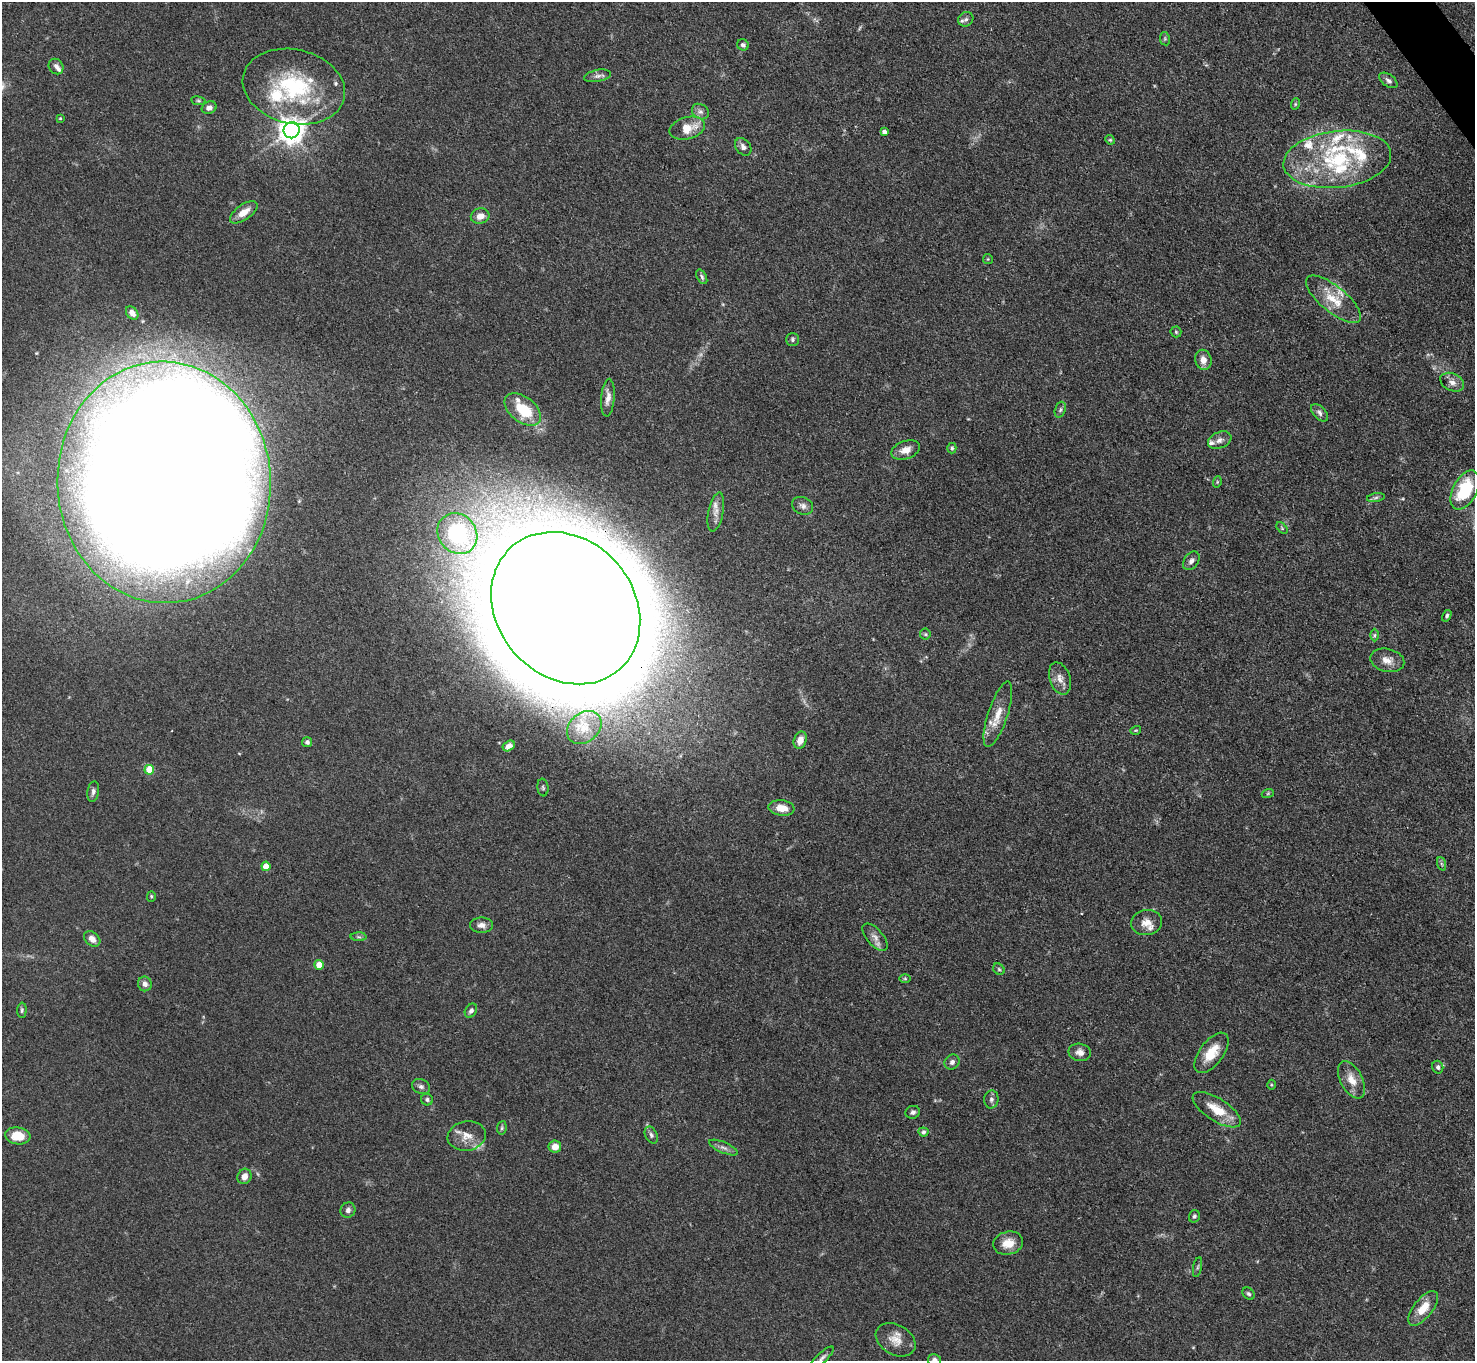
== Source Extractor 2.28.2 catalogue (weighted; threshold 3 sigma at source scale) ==
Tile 10 of 4 x 4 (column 2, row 3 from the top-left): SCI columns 1476-2948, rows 1658-3016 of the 5898 x 5892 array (HDU 1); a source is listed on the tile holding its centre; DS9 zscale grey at full resolution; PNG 1477 x 1363 px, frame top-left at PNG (2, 2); each listed source drawn as its Kron ellipse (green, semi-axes under 4 px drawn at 4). Shown black and unused: <1% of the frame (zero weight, under 3 of 4 exposures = <1% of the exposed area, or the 3 px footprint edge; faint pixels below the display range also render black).
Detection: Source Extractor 2.28.2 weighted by HDU 2 'WHT'; one run over the whole footprint, this tile lists its part. Background 0.0607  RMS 0.0053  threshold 0.0238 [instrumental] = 3 sigma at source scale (4.5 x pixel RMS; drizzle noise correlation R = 1.50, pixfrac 1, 0.05/0.05 arcsec/px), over >= 5 px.
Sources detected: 120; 1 too faint to see at this stretch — neither listed nor drawn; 16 inside a brighter listed object's ellipse — not listed separately; the other 103 listed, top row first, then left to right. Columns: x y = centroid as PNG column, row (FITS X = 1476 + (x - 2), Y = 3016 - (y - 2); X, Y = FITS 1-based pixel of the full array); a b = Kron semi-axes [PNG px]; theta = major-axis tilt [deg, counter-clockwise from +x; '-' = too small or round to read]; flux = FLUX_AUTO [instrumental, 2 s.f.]
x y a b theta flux
966 19 8 7 - 1.8
1165 39 7 5 -80 0.81
743 45 6 5 - 1.2
56 66 8 7 - 2
598 76 13 6 11 2.1
1388 80 10 6 -35 1.9
294 87 52 37 -13 57
198 101 7 4 -8 0.89
1295 104 6 3 72 0.64
209 108 8 6 25 2.5
700 112 9 7 -35 2.1
60 118 4 4 - 0.45
687 128 18 11 15 9.9
292 130 8 8 - 600
884 132 4 4 - 2.1
1110 140 5 4 - 0.67
743 147 10 7 -51 2.1
1337 159 54 28 7 54
244 212 16 7 35 6
480 216 9 7 11 4.6
988 259 5 5 - 0.56
702 277 8 4 -62 1.1
1333 299 34 13 -39 13
132 313 7 5 -51 3.1
1176 332 5 5 - 0.86
793 339 6 6 - 1.1
1203 360 10 8 -76 4
1452 382 12 8 -25 3.3
608 398 19 6 86 4.2
523 409 21 12 -38 21
1060 410 8 5 71 1.2
1319 413 10 6 -47 1.9
1220 440 12 8 24 2.7
952 448 5 4 - 0.84
906 450 15 9 19 4.9
164 482 121 107 -87 5400
1217 482 6 3 73 0.64
1465 490 21 12 62 30
1376 498 9 4 9 1.3
803 506 11 8 -26 2.4
716 512 20 7 78 4.2
1282 528 7 4 -46 0.71
457 534 21 19 -50 62
1191 561 10 7 54 2.3
566 608 82 68 -49 10000
1447 616 6 4 61 0.92
925 634 5 5 - 0.91
1375 635 6 4 89 0.92
1387 660 17 11 -13 5.2
1060 678 16 10 -72 4.6
998 714 34 10 72 9.2
584 727 19 14 41 8.1
1136 730 5 3 - 0.53
800 740 9 6 71 4.9
307 742 5 5 - 1.5
509 746 6 5 - 2.4
149 770 5 5 - 16
543 787 9 5 -82 1.3
93 792 10 6 80 1.8
1268 793 6 4 19 0.73
781 808 13 7 -7 7
1442 864 7 4 -70 0.87
266 866 4 4 - 6.6
151 896 5 4 - 0.67
1147 923 15 12 7 5.1
481 925 11 7 0 2.9
359 937 8 4 -1 1
875 937 16 8 -49 3.5
92 939 9 6 -41 3.7
319 965 5 4 - 8.2
999 969 6 5 - 0.96
905 979 6 4 -1 0.67
145 984 7 7 - 2.5
22 1010 7 4 89 1
471 1011 7 5 55 1.7
1080 1052 11 8 -11 3.2
1211 1053 24 11 53 11
952 1062 8 7 - 1.9
1438 1067 6 5 - 1.5
1351 1080 20 11 -63 7.3
1271 1085 5 3 - 0.53
421 1087 9 7 -23 1.8
991 1099 9 7 82 1.9
427 1100 6 6 - 1.2
1217 1110 28 11 -33 12
913 1112 7 6 - 1.6
502 1128 7 5 82 0.94
923 1132 5 4 - 1.1
651 1135 9 6 -63 1.5
18 1136 12 8 -7 11
467 1136 19 14 10 7.3
555 1147 6 6 - 5
723 1148 15 5 -23 2.2
244 1176 8 6 64 3.8
348 1210 8 7 - 1.9
1194 1216 6 5 - 1.1
1008 1243 15 11 14 7.3
1198 1267 10 4 79 1
1249 1294 7 5 -44 1.1
1423 1308 21 9 51 9.7
896 1340 21 15 -31 7.2
822 1358 15 5 45 2
934 1360 6 6 - 2.3
Overlapping masked pixels (flux is a lower limit): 1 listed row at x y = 566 608
Isophote crosses this tile's border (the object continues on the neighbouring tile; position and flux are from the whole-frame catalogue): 2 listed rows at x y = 822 1358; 934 1360